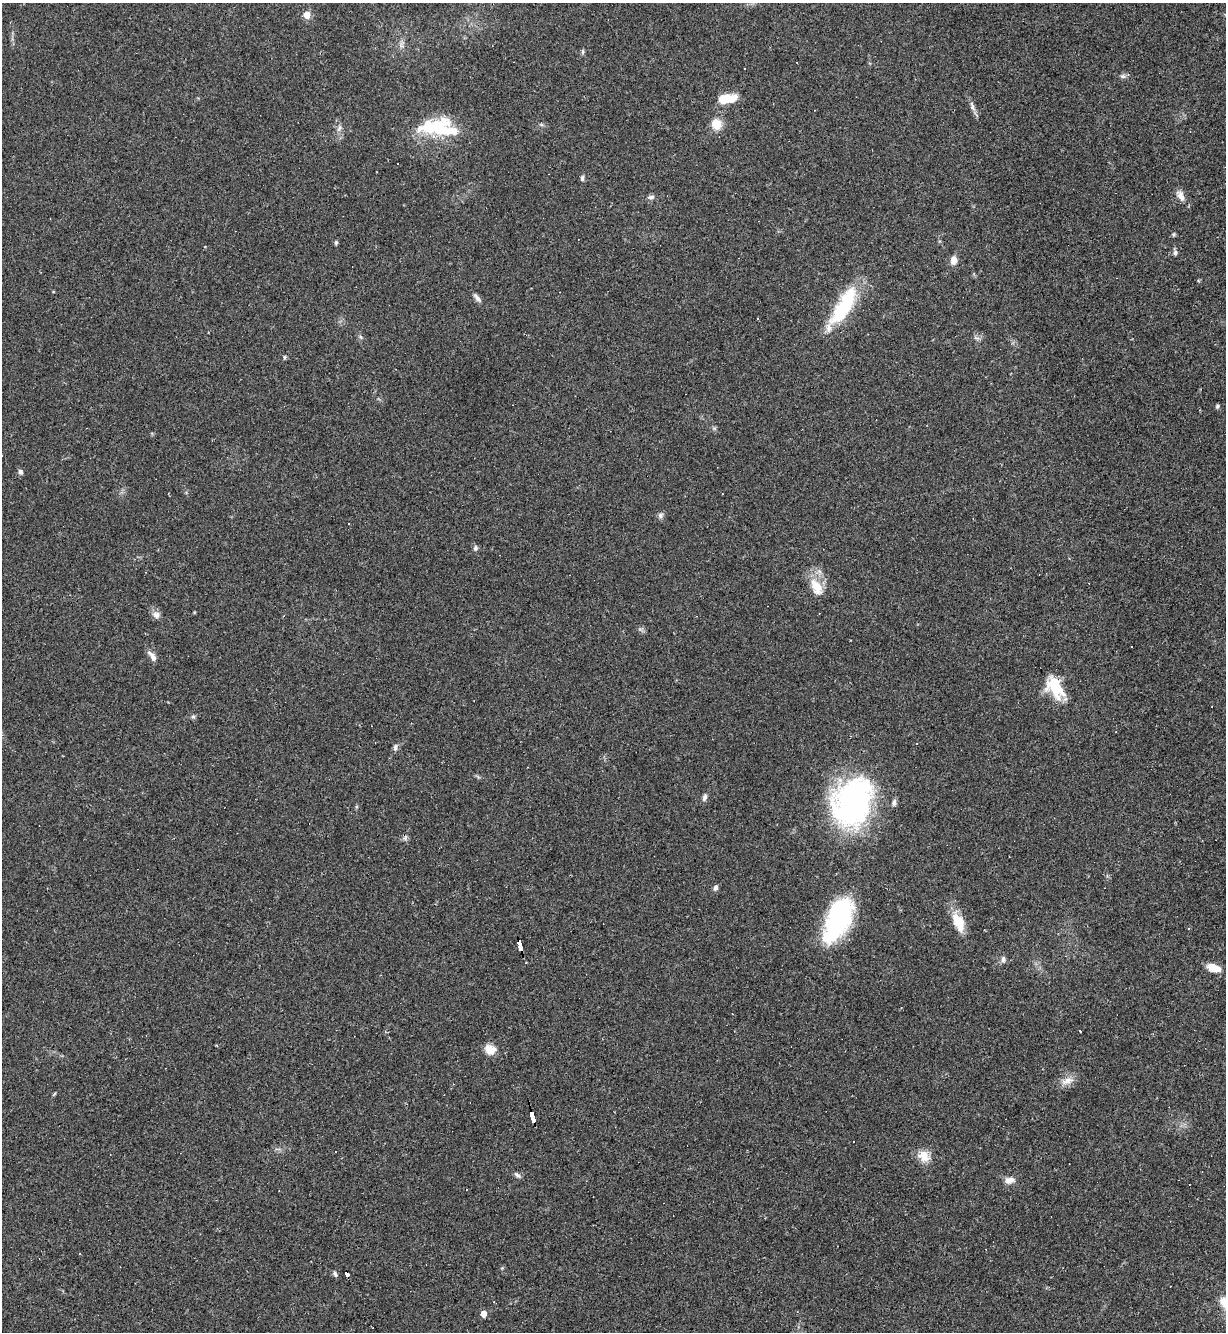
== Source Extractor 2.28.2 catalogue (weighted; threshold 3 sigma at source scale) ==
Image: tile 6 of 4 x 4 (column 2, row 2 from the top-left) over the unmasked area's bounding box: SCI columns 1370-2593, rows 2663-3992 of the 5310 x 5323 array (HDU 1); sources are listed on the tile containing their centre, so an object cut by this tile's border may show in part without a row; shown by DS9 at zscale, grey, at full resolution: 1 PNG px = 1 image px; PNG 1228 x 1334 px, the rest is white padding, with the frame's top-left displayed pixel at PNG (2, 3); no overlay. <1% of this frame is shown black and not used: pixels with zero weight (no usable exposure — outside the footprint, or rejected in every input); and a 3 px margin inside the footprint's outer edge (the drizzle kernel's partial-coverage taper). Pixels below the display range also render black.
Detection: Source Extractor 2.28.2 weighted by HDU 2 'WHT'; one run over the whole footprint, this tile lists its part. Background 0.0585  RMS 0.0068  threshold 0.0307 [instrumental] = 3 sigma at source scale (4.5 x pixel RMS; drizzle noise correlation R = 1.50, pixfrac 1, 0.05/0.05 arcsec/px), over >= 5 px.
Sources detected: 68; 1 inside a brighter object's white glare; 15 cosmic-ray / hot-pixel residue — not listed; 1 inside a brighter listed object's ellipse — not listed separately; the other 51 listed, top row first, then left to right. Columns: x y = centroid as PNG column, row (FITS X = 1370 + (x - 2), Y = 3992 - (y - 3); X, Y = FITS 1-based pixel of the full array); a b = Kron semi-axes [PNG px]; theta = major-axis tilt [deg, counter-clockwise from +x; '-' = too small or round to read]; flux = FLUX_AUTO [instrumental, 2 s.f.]
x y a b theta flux
307 15 5 5 - 7.9
583 52 8 4 -90 1.1
1123 76 8 5 7 1.7
723 100 11 9 39 11
972 106 16 5 -70 3
716 124 11 9 -69 10
339 128 8 5 69 2
440 129 46 20 -4 41
582 178 6 5 - 1.6
1180 195 16 8 -61 4.5
651 197 9 5 3 2.1
1174 234 6 4 71 0.85
336 242 6 4 -90 1
1175 253 7 5 90 1.5
953 260 10 8 84 4
477 298 14 5 -50 2.5
844 306 51 16 59 45
758 319 3 3 - 0.92
361 337 6 4 -71 1
284 357 6 4 90 0.84
1217 406 6 4 69 1.1
20 472 7 6 - 1.8
661 515 7 6 - 2
475 548 8 5 74 1.5
816 587 25 13 -62 13
156 615 10 8 -45 3.3
153 657 10 6 -60 4.4
1055 688 29 17 -57 21
193 717 6 4 0 1.1
395 747 10 5 84 1.8
704 797 10 6 67 2
852 802 55 40 68 150
894 803 9 5 83 2
405 838 7 4 57 1.3
715 888 7 6 - 1.8
838 920 48 22 65 88
958 922 27 13 -65 13
1189 929 3 3 - 0.58
520 946 9 4 -78 140
1003 959 9 6 83 1.9
1214 968 15 8 -18 9.5
1080 1031 3 2 - 2.9
490 1049 14 11 -15 7.6
1068 1081 18 8 13 5.4
532 1117 11 3 -76 270
924 1156 14 12 -54 9.3
517 1175 10 5 -33 1.7
1009 1180 13 8 11 4.1
335 1274 8 5 -67 1.5
347 1274 5 3 - 38
483 1314 5 4 - 8.9
Overlapping masked pixels (flux is a lower limit): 3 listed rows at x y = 520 946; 532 1117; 347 1274